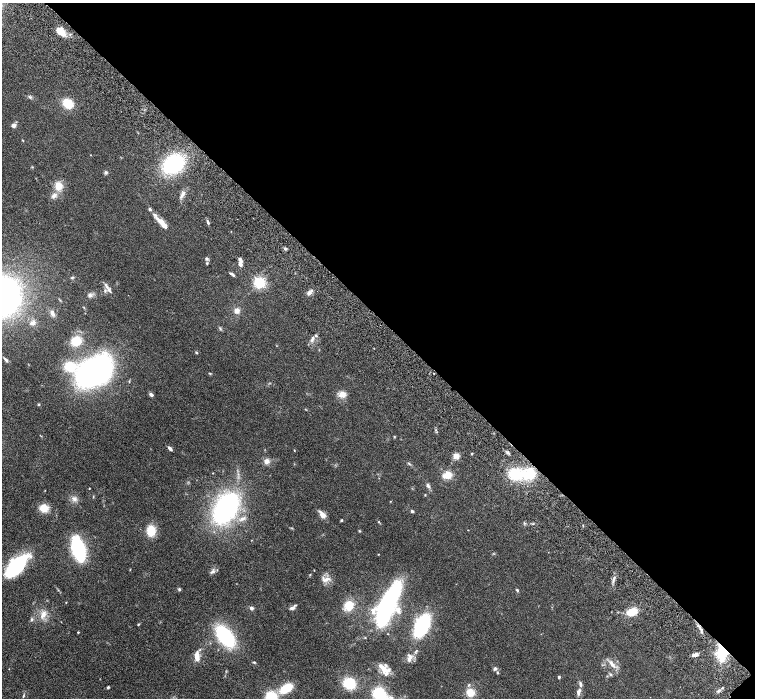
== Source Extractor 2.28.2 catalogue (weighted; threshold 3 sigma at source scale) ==
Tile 8 of 4 x 4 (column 4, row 2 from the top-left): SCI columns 4565-6070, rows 2987-4378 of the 6116 x 6111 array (HDU 1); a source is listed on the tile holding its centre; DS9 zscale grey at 2 x 2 block average (1 PNG px = mean of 2 x 2 image px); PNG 757 x 700 px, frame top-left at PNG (2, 3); no overlay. Shown black and unused: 46% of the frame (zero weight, under 4 of 8 exposures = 3% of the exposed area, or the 3 px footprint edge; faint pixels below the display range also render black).
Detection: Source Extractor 2.28.2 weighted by HDU 2 'WHT'; one run over the whole footprint, this tile lists its part. Background 0.0536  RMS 0.0042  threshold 0.0173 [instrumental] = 3 sigma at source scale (4.09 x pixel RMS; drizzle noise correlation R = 1.36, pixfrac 0.8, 0.05/0.05 arcsec/px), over >= 5 px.
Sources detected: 109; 8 inside a brighter listed object's ellipse — not listed separately; the other 101 listed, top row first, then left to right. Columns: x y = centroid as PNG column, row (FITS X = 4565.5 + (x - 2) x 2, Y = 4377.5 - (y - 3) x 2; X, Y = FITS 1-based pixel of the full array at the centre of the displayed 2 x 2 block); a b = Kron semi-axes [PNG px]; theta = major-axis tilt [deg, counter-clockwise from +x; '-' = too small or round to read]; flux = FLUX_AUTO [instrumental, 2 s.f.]
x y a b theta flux
60 31 9 6 -39 13
30 97 5 2 - 1.1
68 103 9 7 -46 20
13 125 5 4 - 2.7
22 140 4 2 - 0.4
173 164 19 15 35 68
106 172 5 4 - 1.3
58 186 11 9 -82 9.3
183 194 8 4 64 3
54 196 8 5 42 3.5
150 209 5 3 - 1.4
208 222 5 3 - 1.5
162 223 18 5 -47 9.8
285 249 4 3 - 1.1
206 258 5 4 - 1.3
207 263 3 3 - 0.97
240 264 6 4 -85 2.9
233 275 5 3 - 1.2
259 282 4 3 - 160
109 290 7 4 -57 2.8
308 293 5 3 - 1.7
90 295 5 5 - 2.3
237 311 6 6 - 4.5
52 313 7 5 -85 2.8
33 323 7 5 10 3.1
220 328 4 3 - 0.93
312 339 10 3 71 2.2
76 341 10 9 - 15
196 352 3 3 - 0.88
6 360 6 3 -48 1.8
70 366 17 13 -4 19
94 371 21 15 32 340
209 373 4 2 - 0.59
151 394 4 3 - 2.5
342 394 10 7 8 5.4
39 404 3 3 - 0.89
170 448 5 3 - 2.3
294 450 3 2 - 0.41
508 453 4 3 - 1.4
471 454 3 2 - 0.52
456 456 7 7 - 4.1
266 461 7 6 - 3.5
409 463 4 2 - 0.72
529 473 14 13 - 24
515 474 14 11 -18 31
448 475 9 7 16 8.8
428 486 6 4 -57 2.1
425 495 3 2 - 0.5
75 499 5 3 - 2
44 508 9 8 - 11
226 508 16 10 57 250
412 511 3 3 - 1.5
322 514 11 6 -51 4.7
242 518 9 3 17 2.5
341 520 3 3 - 0.95
379 522 3 3 - 0.64
468 530 2 2 - 0.28
151 531 11 9 88 15
360 531 3 3 - 0.64
78 549 15 7 -74 130
378 554 3 2 - 0.38
16 566 23 10 45 81
212 571 6 4 21 2.1
310 575 3 2 - 0.53
327 579 9 4 19 4.1
179 589 4 3 - 1.1
517 590 4 3 - 1
66 602 2 2 - 0.38
349 605 10 9 - 14
387 606 27 7 67 310
293 607 9 4 37 2.4
251 608 4 3 - 2.4
398 610 9 7 -62 5
373 611 12 6 -86 6.8
632 612 8 5 20 18
43 615 11 6 61 5.7
32 619 4 4 - 1.2
138 624 3 2 - 0.77
422 625 14 8 64 110
78 632 3 2 - 0.65
225 636 18 10 -51 77
365 638 3 2 - 0.51
722 651 16 10 -82 27
695 655 7 3 16 3.1
197 656 10 4 -88 7.2
409 659 7 5 61 3.2
612 664 12 4 -51 4.6
495 668 5 4 - 1.7
9 669 2 2 - 0.26
384 669 15 7 -44 10
497 673 4 3 - 0.81
610 674 3 3 - 0.93
559 677 3 3 - 1.3
349 683 10 9 - 28
108 687 3 3 - 1
286 688 10 6 33 26
470 692 10 9 - 10
578 692 9 4 70 3.1
379 693 10 9 - 38
23 696 5 2 - 0.71
271 698 9 7 -60 37
Overlapping masked pixels (flux is a lower limit): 1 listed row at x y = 722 651
Isophote crosses this tile's border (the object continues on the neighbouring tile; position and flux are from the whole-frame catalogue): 2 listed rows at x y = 379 693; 271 698
Diffuse or blended objects may show on this block-average render without a row.